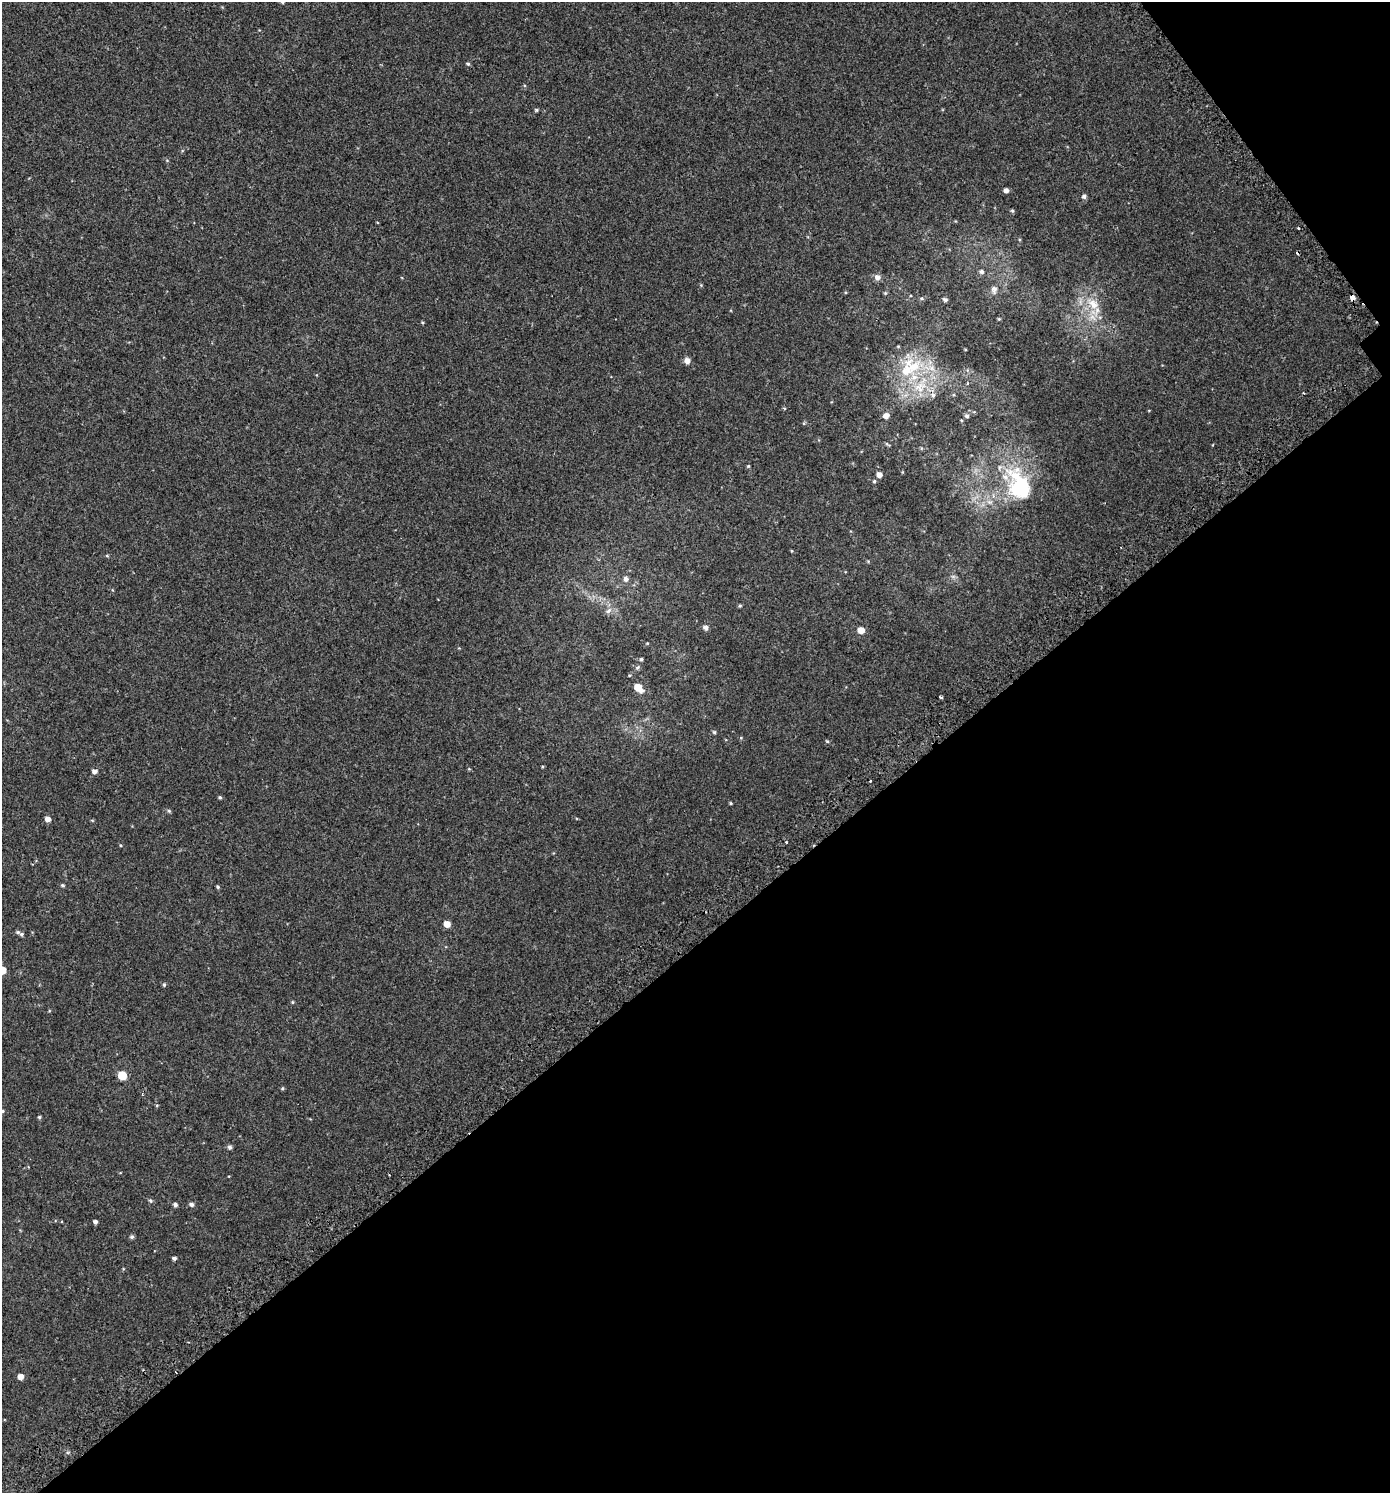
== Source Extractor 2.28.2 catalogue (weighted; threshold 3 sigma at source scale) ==
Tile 12 of 4 x 4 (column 4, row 3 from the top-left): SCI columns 4428-5815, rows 1551-3041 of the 6014 x 6073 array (HDU 1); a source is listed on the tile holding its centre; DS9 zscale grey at full resolution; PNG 1392 x 1495 px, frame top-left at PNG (2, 2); no overlay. Shown black and unused: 39% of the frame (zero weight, under 2 of 3 exposures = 3% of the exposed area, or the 3 px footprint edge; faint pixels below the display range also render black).
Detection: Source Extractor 2.28.2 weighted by HDU 2 'WHT'; one run over the whole footprint, this tile lists its part. Background 0.00247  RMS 0.0043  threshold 0.0193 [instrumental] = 3 sigma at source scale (4.5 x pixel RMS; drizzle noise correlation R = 1.50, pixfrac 1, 0.0396/0.0396 arcsec/px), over >= 5 px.
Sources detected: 80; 3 cosmic-ray / hot-pixel residue — not listed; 6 inside a brighter listed object's ellipse — not listed separately; the other 71 listed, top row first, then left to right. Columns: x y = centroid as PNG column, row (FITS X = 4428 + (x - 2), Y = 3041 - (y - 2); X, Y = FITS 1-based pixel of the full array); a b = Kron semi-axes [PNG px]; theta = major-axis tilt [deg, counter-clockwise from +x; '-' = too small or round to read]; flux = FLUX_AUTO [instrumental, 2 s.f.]
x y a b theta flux
468 64 5 4 - 0.67
536 110 5 4 - 0.56
167 160 5 3 - 0.38
1006 190 4 4 - 1.5
1084 196 5 5 - 1
1012 211 5 4 - 0.53
981 272 6 6 - 0.96
878 277 7 7 - 1.9
994 289 10 8 85 1.8
885 293 5 5 - 0.48
1352 297 4 4 - 6.1
922 298 6 5 - 0.69
945 300 5 4 - 0.87
1093 304 20 12 -40 7.7
999 319 4 4 - 0.41
422 322 4 3 - 0.4
898 346 5 3 - 0.35
687 360 7 6 - 2.1
914 366 26 22 37 19
933 395 7 6 - 1.2
784 408 5 3 - 0.38
886 416 6 5 - 2.4
967 416 5 5 - 0.91
887 444 8 3 -33 0.49
748 466 4 4 - 0.43
879 475 5 5 - 2.6
874 481 5 4 - 0.57
1019 485 51 30 -67 34
107 556 5 3 - 0.41
868 561 4 4 - 0.38
626 579 7 6 - 1.4
740 606 5 4 - 0.5
609 611 10 6 40 1.6
706 627 5 5 - 1.7
861 630 6 5 - 4.1
647 643 4 3 - 0.28
641 659 4 4 - 0.56
637 667 7 5 36 0.69
638 687 8 5 -42 6.9
940 697 4 3 - 1.2
714 732 5 5 - 0.58
827 741 5 4 - 0.45
95 771 5 5 - 1.7
870 781 3 2 - 0.56
220 797 5 4 - 0.54
731 803 4 3 - 0.43
169 811 6 4 -29 0.62
47 819 5 5 - 2.2
92 820 5 3 - 0.38
786 842 3 3 - 0.53
120 845 4 3 - 0.34
62 885 5 4 - 0.6
217 887 4 4 - 0.55
447 924 5 5 - 4
21 934 5 5 - 0.73
2 970 5 5 - 8.2
164 985 5 4 - 0.64
292 1002 4 4 - 0.42
122 1075 5 5 - 12
282 1088 5 4 - 0.49
142 1095 4 3 - 0.39
2 1111 4 4 - 0.44
39 1117 5 4 - 0.53
230 1147 5 5 - 1
150 1201 5 5 - 0.75
175 1204 5 4 - 0.97
192 1204 5 5 - 1.2
95 1222 4 4 - 1.2
132 1237 5 5 - 0.86
174 1258 4 4 - 1
20 1377 5 5 - 2.7
Overlapping masked pixels (flux is a lower limit): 1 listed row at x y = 1352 297
Isophote crosses this tile's border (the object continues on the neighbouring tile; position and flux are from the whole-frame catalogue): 2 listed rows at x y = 2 970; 2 1111